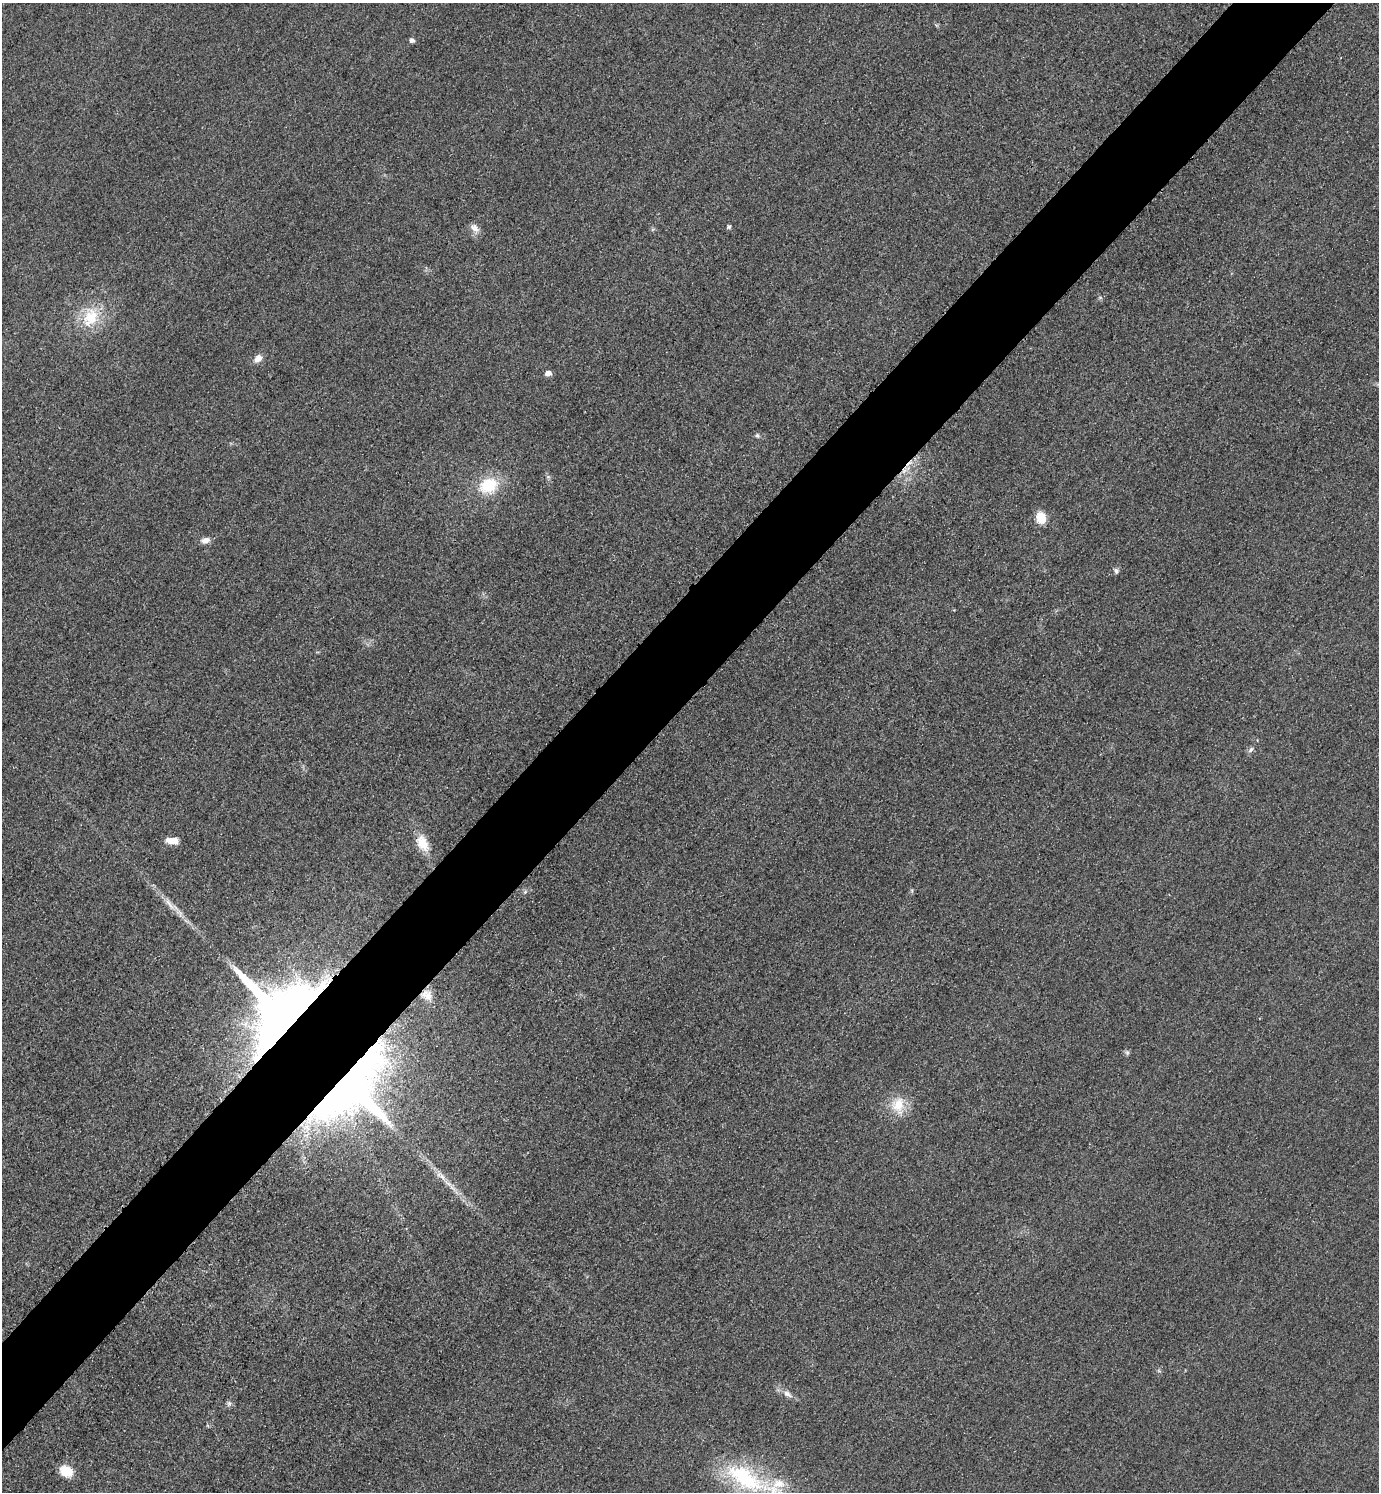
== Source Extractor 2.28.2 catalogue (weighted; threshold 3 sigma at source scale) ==
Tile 10 of 4 x 4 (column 2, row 3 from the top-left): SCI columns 1704-3080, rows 1521-3010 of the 6019 x 6019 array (HDU 1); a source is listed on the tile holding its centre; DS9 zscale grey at full resolution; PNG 1381 x 1494 px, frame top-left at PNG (2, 3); no overlay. Shown black and unused: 7% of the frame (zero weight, under 3 of 4 exposures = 3% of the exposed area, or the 3 px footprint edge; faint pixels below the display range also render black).
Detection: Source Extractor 2.28.2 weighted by HDU 2 'WHT'; one run over the whole footprint, this tile lists its part. Background 0.0756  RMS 0.017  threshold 0.0773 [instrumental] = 3 sigma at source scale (4.5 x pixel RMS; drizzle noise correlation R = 1.50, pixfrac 1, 0.05/0.05 arcsec/px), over >= 5 px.
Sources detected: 29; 1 cosmic-ray / hot-pixel residue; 1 long thin detection or spike segment (spike, bleed or trail) — not listed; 1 inside a brighter listed object's ellipse — not listed separately; the other 26 listed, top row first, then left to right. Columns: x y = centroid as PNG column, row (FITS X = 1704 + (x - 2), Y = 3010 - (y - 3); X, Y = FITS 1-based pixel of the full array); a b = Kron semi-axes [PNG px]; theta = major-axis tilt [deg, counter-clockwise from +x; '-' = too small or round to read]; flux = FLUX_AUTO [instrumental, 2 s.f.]
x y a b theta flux
412 40 5 5 - 5.8
729 227 5 4 - 3.9
475 228 15 8 -51 12
90 317 31 22 70 70
258 358 11 7 34 13
548 373 5 4 - 13
757 435 7 5 -57 3.5
548 477 6 4 0 3.1
488 485 23 18 22 69
1041 518 13 10 -79 28
205 540 12 8 11 10
1116 571 8 6 -58 4.9
1251 750 9 5 46 5
172 841 16 8 -4 16
422 843 23 13 -63 33
525 892 7 5 69 4
171 905 33 8 -42 25
428 996 17 13 -86 19
280 1011 64 61 56 1300
1127 1053 7 6 - 3.6
353 1089 80 52 46 1100
898 1105 25 19 -85 41
787 1394 15 7 -33 11
229 1403 8 7 - 5
66 1471 11 9 -31 47
745 1478 68 28 -29 190
Overlapping masked pixels (flux is a lower limit): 2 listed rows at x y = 280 1011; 353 1089